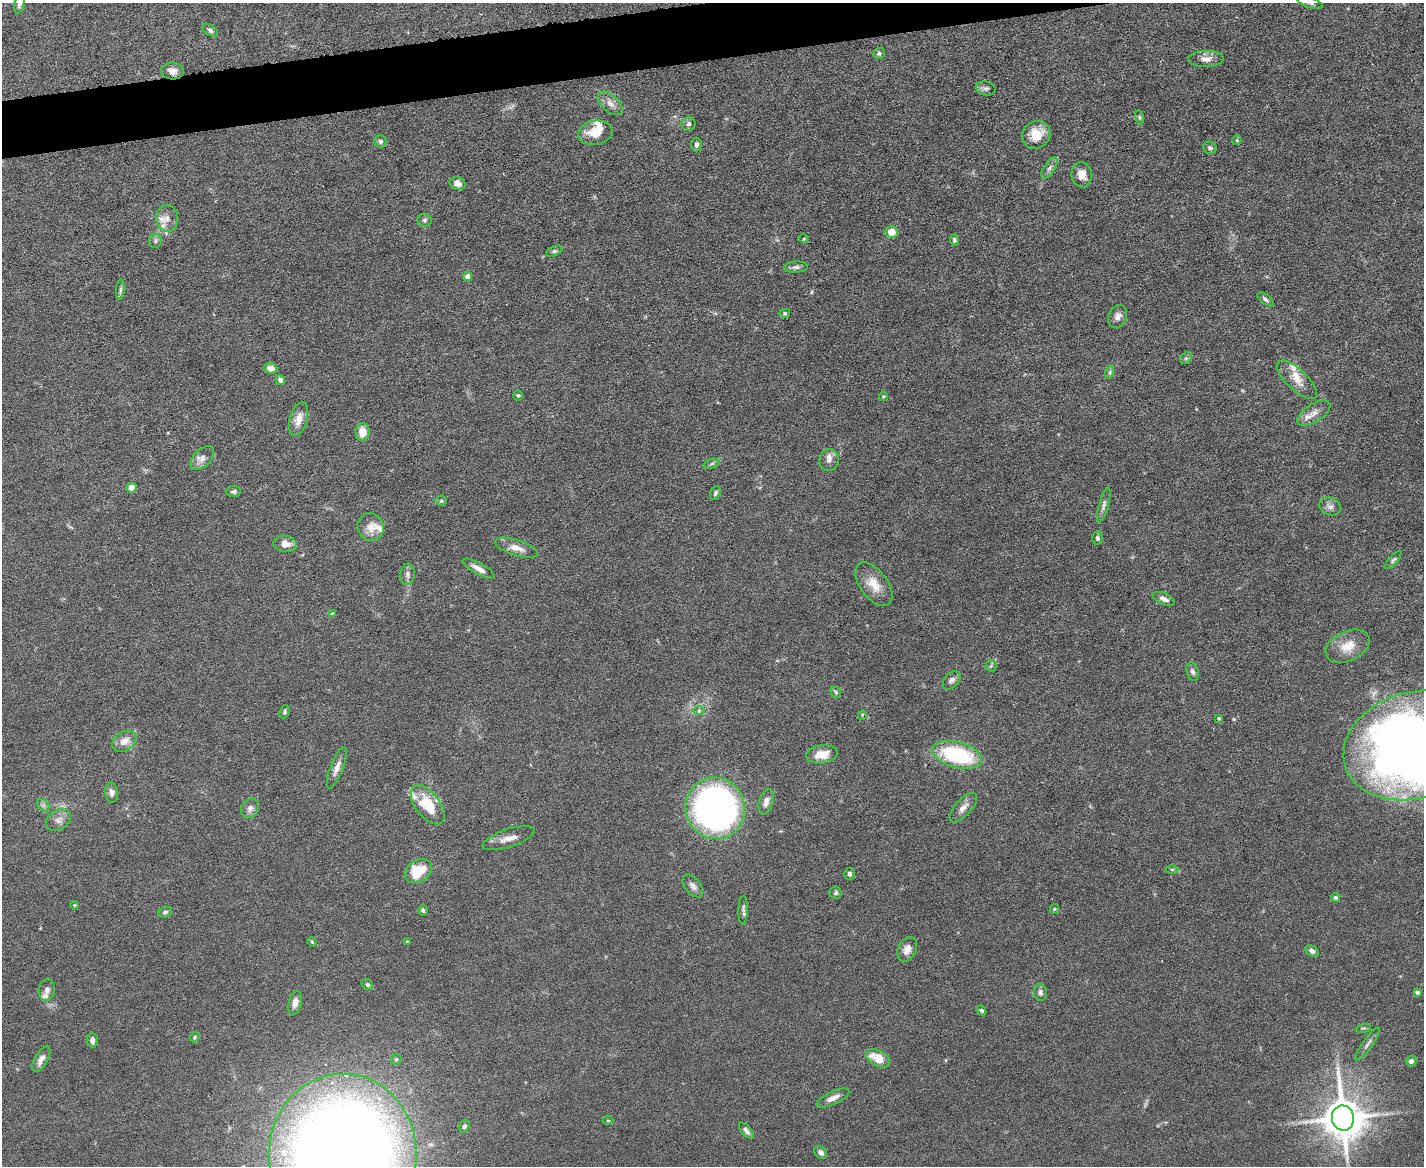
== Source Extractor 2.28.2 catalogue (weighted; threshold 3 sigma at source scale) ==
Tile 8 of 3 x 4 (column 2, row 3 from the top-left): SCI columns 1553-2974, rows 1165-2328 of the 4635 x 4656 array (HDU 1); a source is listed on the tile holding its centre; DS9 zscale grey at full resolution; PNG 1426 x 1168 px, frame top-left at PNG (2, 3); each listed source drawn as its Kron ellipse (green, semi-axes under 4 px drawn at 4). Shown black and unused: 3% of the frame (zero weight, under 5 of 9 exposures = <1% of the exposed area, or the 3 px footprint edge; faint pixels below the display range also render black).
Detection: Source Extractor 2.28.2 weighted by HDU 2 'WHT'; one run over the whole footprint, this tile lists its part. Background 0.0889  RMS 0.0045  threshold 0.0184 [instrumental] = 3 sigma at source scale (4.09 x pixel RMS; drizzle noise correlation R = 1.36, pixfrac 0.8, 0.05/0.05 arcsec/px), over >= 5 px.
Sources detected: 132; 2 too faint to see at this stretch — neither listed nor drawn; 10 inside a brighter listed object's ellipse — not listed separately; the other 120 listed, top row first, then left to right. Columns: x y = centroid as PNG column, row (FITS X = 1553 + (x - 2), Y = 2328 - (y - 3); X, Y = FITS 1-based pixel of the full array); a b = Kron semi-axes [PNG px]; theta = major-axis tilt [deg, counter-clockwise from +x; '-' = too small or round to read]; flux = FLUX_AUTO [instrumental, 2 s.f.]
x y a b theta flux
1310 3 13 5 -19 1.5
19 4 10 5 76 1.4
210 30 9 5 -30 1.2
879 53 6 5 - 0.83
1206 59 18 8 1 3.4
173 71 11 8 -5 2.8
986 88 10 7 -11 1.4
610 103 15 8 -42 2.9
1140 117 7 3 -81 0.63
688 124 7 7 - 1.2
595 133 17 12 10 8
1036 135 14 13 - 8.5
1237 140 5 4 - 0.44
381 142 6 6 - 0.96
697 145 7 5 87 1.4
1210 148 7 6 - 1.1
1049 168 12 5 57 1.6
1082 175 12 10 -82 4.2
458 183 8 6 -24 2.5
167 218 13 11 -81 3.5
425 220 7 6 - 1
892 232 6 6 - 5.3
804 239 5 3 - 0.37
954 240 5 4 - 0.87
155 241 7 6 - 1.2
554 251 8 4 24 0.9
796 267 12 5 4 1.4
468 277 4 4 - 4
120 290 10 4 85 0.9
1265 299 9 5 -39 1.1
785 313 5 4 - 0.6
1118 316 12 8 66 2.5
1186 358 6 5 - 0.81
270 368 7 5 -5 2.9
1110 372 7 4 71 0.74
280 380 5 4 - 1.5
1297 380 26 10 -43 5.3
518 395 5 4 - 0.57
883 396 5 4 - 0.53
1314 413 19 9 33 3.7
299 419 17 9 75 4.6
362 432 8 7 - 5.5
202 458 14 8 45 2.8
829 460 11 9 80 2.5
712 464 8 3 19 0.78
132 488 5 4 - 4.2
234 491 7 5 5 0.92
715 493 7 5 67 1
441 501 5 5 - 0.62
1104 505 18 5 75 1.7
1330 506 11 8 -23 2.1
371 527 14 13 - 4.6
1097 538 6 5 - 0.98
285 544 12 8 -6 3.4
516 548 22 8 -18 4.3
1393 560 11 4 48 0.96
479 569 18 5 -28 3.1
407 574 10 7 86 1.6
874 584 25 13 -53 7.4
1163 599 12 5 -24 2.1
333 614 4 4 - 0.86
1348 646 23 15 25 7.7
991 666 5 5 - 0.77
1192 672 9 6 -73 1.3
952 680 10 7 49 1.8
836 692 6 5 - 0.65
699 711 6 4 0 0.63
284 712 7 4 69 0.76
862 715 5 3 - 0.36
1219 718 4 3 - 0.46
124 741 13 9 32 4.1
1414 745 72 53 17 370
822 754 16 9 8 6.4
957 755 25 12 -15 37
337 768 22 6 69 3.1
112 793 10 6 -83 2
766 802 13 7 73 2.5
43 805 7 5 -44 1.1
428 805 23 12 -52 16
250 808 10 8 56 1.8
715 808 31 29 -70 170
963 808 18 8 48 3.1
58 820 13 9 33 2.7
508 838 27 9 18 4.2
1172 870 6 4 -1 0.62
418 871 15 10 35 14
849 874 6 5 - 1.1
693 886 13 7 -51 2.1
836 893 6 6 - 0.87
1336 897 4 4 - 0.89
74 905 4 4 - 0.42
1054 909 5 4 - 0.47
423 910 5 4 - 0.75
743 910 14 4 88 1.3
165 912 7 5 18 0.85
407 941 3 3 - 0.37
312 942 5 3 - 0.45
907 949 13 9 65 3.6
1312 951 7 5 -30 1.3
367 985 6 5 - 0.79
47 990 11 8 80 1.7
1040 992 8 6 -86 1.3
1417 992 4 4 - 1.2
295 1003 12 6 76 2.5
981 1010 5 4 - 0.76
1363 1028 8 3 12 0.6
195 1037 5 4 - 0.63
92 1040 7 5 90 1.7
1368 1044 20 5 55 1.9
878 1058 13 7 -29 8.4
41 1059 14 6 61 3.1
396 1059 5 5 - 0.76
1411 1061 5 5 - 1.4
833 1098 18 6 25 2.7
1343 1118 12 11 - 1300
608 1120 5 3 - 0.37
464 1126 7 5 72 1.1
746 1131 10 4 -51 1.5
821 1153 7 5 -46 1.6
343 1155 81 74 88 980
Overlapping masked pixels (flux is a lower limit): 1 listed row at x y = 173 71
Isophote crosses this tile's border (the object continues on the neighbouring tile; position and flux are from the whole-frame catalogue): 4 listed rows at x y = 1310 3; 19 4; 1414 745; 343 1155